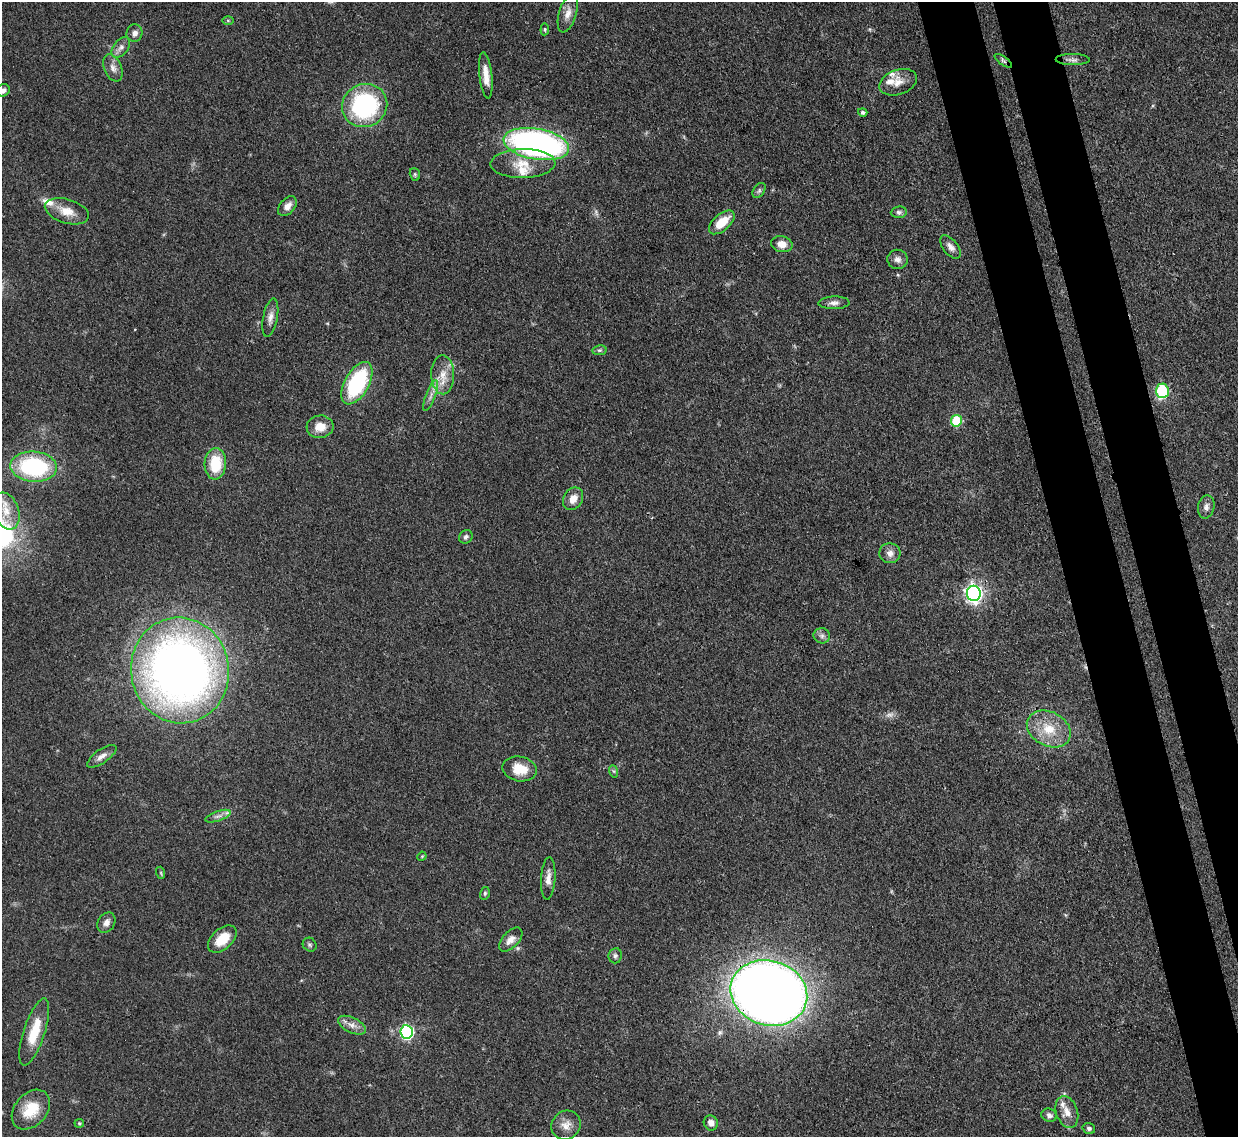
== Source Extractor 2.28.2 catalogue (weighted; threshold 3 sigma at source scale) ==
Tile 6 of 4 x 4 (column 2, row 2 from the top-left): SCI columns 1318-2553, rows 2489-3623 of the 5109 x 5092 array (HDU 1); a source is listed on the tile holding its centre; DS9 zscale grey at full resolution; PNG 1240 x 1139 px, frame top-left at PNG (2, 2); each listed source drawn as its Kron ellipse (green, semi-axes under 4 px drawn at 4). Shown black and unused: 8% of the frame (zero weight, under 3 of 4 exposures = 9% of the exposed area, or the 3 px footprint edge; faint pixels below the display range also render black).
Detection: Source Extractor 2.28.2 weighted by HDU 2 'WHT'; one run over the whole footprint, this tile lists its part. Background 0.114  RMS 0.0048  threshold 0.0217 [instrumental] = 3 sigma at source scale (4.5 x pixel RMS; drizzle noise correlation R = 1.50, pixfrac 1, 0.05/0.05 arcsec/px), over >= 5 px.
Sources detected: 74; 1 too faint to see at this stretch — neither listed nor drawn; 5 inside a brighter listed object's ellipse — not listed separately; the other 68 listed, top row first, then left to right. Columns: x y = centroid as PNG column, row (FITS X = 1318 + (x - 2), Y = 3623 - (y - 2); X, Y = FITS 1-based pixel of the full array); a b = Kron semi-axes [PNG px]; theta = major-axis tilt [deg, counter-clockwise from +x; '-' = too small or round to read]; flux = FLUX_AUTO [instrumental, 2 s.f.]
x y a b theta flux
568 13 20 8 73 4.3
228 20 6 4 -1 0.52
545 29 6 4 85 0.6
134 33 9 8 - 2.4
121 47 12 7 51 2.5
1073 60 17 5 -1 2.2
1003 61 10 4 -36 1.1
113 68 14 8 -67 3.1
486 75 23 6 -84 5.7
898 82 19 12 19 5.8
3 90 7 6 - 1.7
365 105 23 21 26 64
863 112 5 4 - 0.98
536 144 33 15 -10 160
523 163 32 14 1 11
415 174 6 5 - 0.8
759 190 8 5 54 1.1
287 206 11 7 51 3.3
67 211 22 12 -16 7.5
899 212 8 5 5 1.2
722 222 15 8 41 9.4
782 244 11 7 -11 4.7
950 247 13 7 -51 2.9
898 259 10 9 - 2.4
834 303 15 6 2 2.4
270 318 19 7 79 3.2
600 350 7 5 10 0.92
443 375 19 11 -89 7.1
357 383 23 12 61 44
1162 391 7 6 - 40
431 396 16 5 69 2.6
956 421 6 5 - 25
320 427 13 11 5 6.3
215 464 16 11 86 16
34 467 23 15 -4 52
573 499 12 9 57 4.6
1206 507 11 8 78 2.3
6 511 19 12 -69 8.7
466 537 7 6 - 1.2
890 553 10 10 - 3
974 593 7 7 - 190
822 636 8 7 - 1.8
180 670 53 49 -80 380
1049 729 23 17 -27 13
102 756 17 6 35 2.8
520 769 17 12 -12 10
613 771 6 4 -70 0.75
218 816 13 5 19 2.1
422 856 5 3 - 0.46
161 873 6 4 -72 0.6
548 878 21 7 86 3.9
485 893 6 5 - 0.85
106 923 11 8 58 2.7
222 939 17 10 42 11
511 940 14 8 46 3.6
310 945 7 6 - 1.1
615 956 8 6 82 1.2
769 993 39 32 -17 670
352 1025 15 7 -26 3.5
34 1032 35 10 72 14
407 1032 6 6 - 82
31 1110 22 16 49 13
1067 1112 16 11 -71 5.1
1049 1115 8 6 -22 1.7
79 1123 4 4 - 0.51
711 1123 8 7 - 2.9
566 1125 15 14 - 4.9
1089 1128 6 5 - 1.3
Overlapping masked pixels (flux is a lower limit): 3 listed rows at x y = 1003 61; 536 144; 769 993
Isophote crosses this tile's border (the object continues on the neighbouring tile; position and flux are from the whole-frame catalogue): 2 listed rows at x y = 3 90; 31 1110